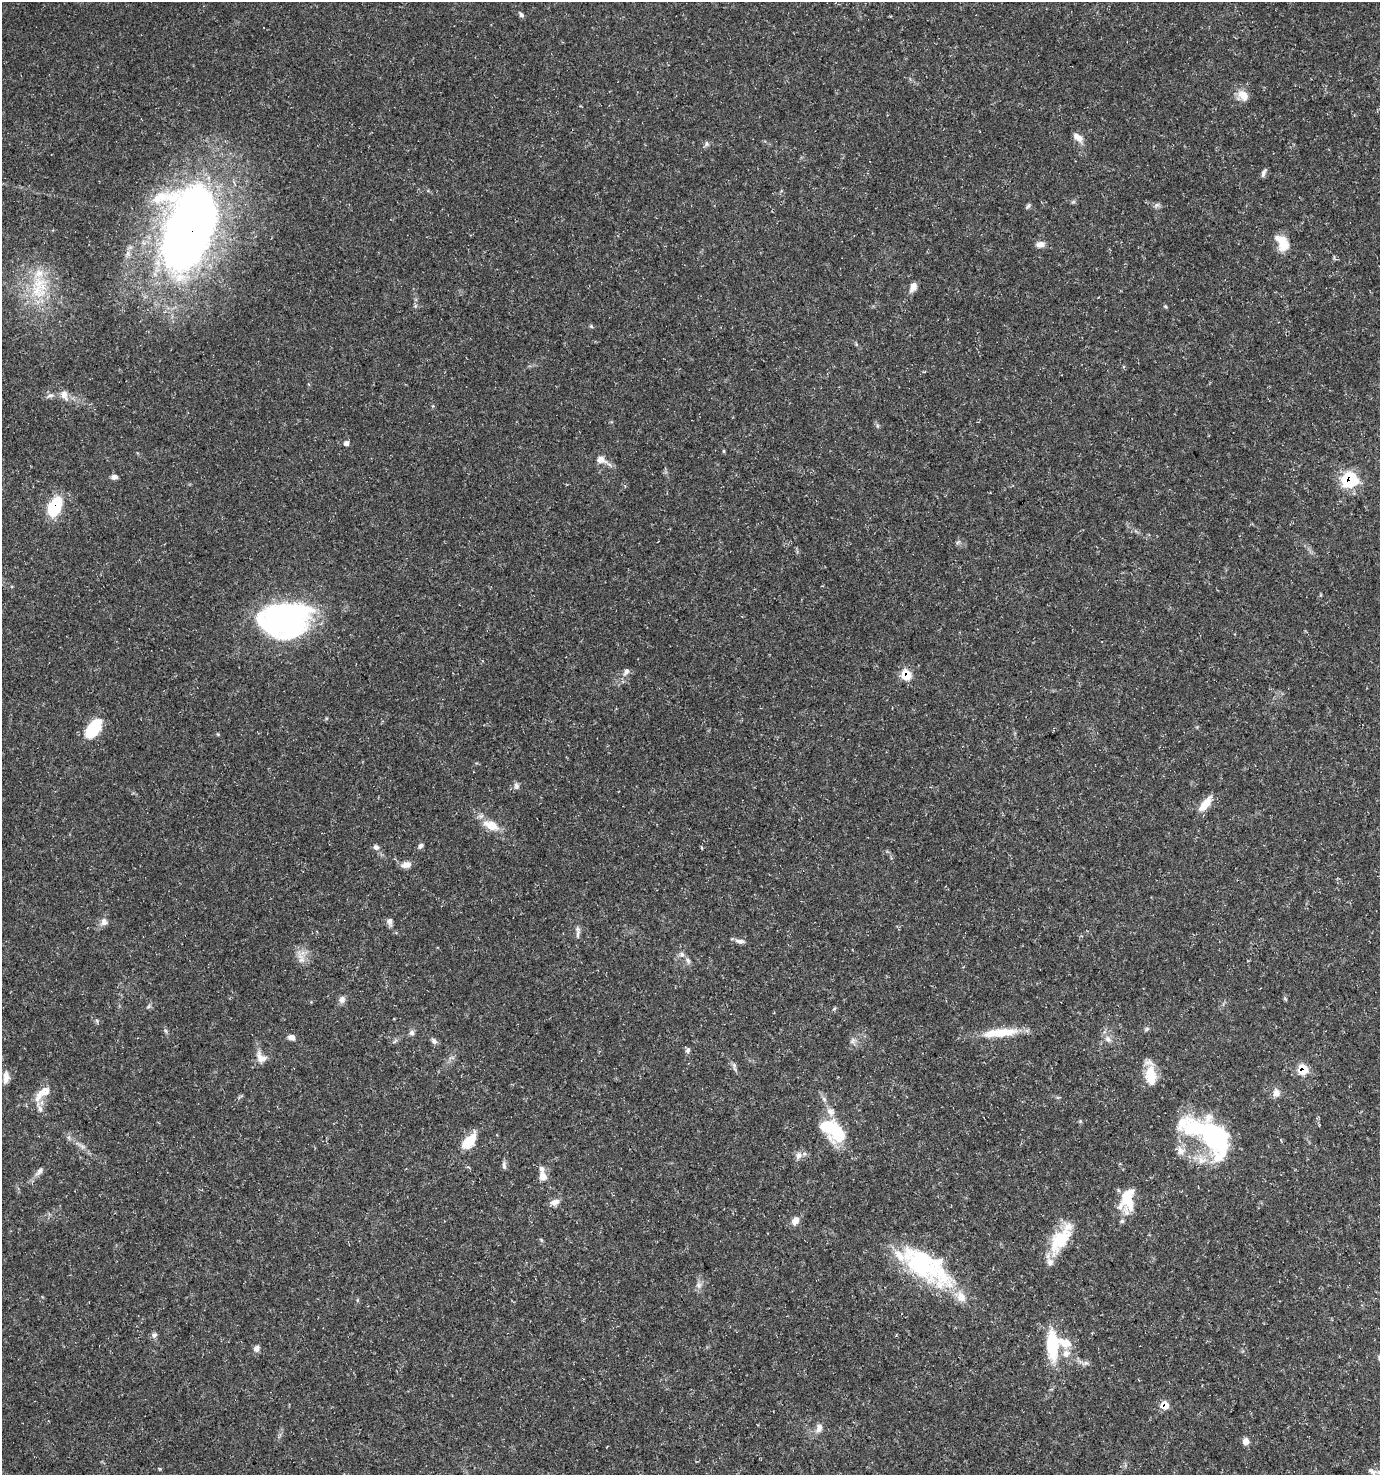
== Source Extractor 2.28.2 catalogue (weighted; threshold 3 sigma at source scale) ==
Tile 6 of 4 x 4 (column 2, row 2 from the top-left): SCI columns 1498-2875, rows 2953-4425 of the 5813 x 5899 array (HDU 1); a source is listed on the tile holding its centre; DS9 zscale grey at full resolution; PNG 1382 x 1477 px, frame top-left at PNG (2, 2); no overlay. Shown black and unused: <1% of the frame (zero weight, under 3 of 5 exposures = <1% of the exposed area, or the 3 px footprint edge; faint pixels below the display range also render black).
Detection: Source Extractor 2.28.2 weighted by HDU 2 'WHT'; one run over the whole footprint, this tile lists its part. Background 0.0272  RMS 0.0025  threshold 0.0114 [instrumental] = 3 sigma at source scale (4.5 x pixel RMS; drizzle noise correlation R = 1.50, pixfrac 1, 0.0396/0.0396 arcsec/px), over >= 5 px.
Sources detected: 102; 8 inside a brighter object's white glare — not listed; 9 inside a brighter listed object's ellipse — not listed separately; the other 85 listed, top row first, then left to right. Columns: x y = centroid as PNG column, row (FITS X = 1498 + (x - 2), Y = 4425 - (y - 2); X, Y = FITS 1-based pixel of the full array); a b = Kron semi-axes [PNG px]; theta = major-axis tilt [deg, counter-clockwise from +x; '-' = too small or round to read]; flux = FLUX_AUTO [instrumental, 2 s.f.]
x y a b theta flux
521 15 7 5 -40 0.59
1243 95 16 11 -48 2.7
1078 137 12 7 -39 2
706 144 8 4 -82 0.48
1264 173 11 5 66 0.74
1073 202 7 4 18 0.39
1156 205 8 4 45 0.58
1028 206 9 4 51 0.47
189 230 87 51 74 190
1283 243 18 11 -80 4.5
1040 244 11 7 8 1.5
913 287 11 7 66 1.7
37 291 28 19 -68 11
415 306 6 4 47 0.39
1165 306 5 3 - 0.28
591 326 5 4 - 0.32
856 344 6 4 -72 0.32
64 395 16 9 -66 2
50 396 11 4 1 0.86
346 443 5 5 - 1
724 451 5 3 - 0.25
601 460 13 9 -21 2
114 477 7 5 -2 1.1
1350 480 8 7 - 37
54 507 18 10 61 15
287 620 47 40 -3 53
626 671 10 6 59 0.94
906 675 7 7 - 8.2
93 729 25 14 56 8.1
516 786 9 7 -76 0.8
1205 804 20 8 52 3.7
491 825 16 9 -26 4.6
421 846 8 6 48 0.69
376 847 8 7 - 0.86
702 848 5 3 - 0.26
406 865 13 8 8 1.7
389 921 9 6 -83 1.1
104 922 11 9 86 1.3
578 934 16 4 81 0.93
740 941 13 6 -9 1.1
682 954 8 6 -89 0.83
301 959 11 9 -80 1.8
342 999 10 8 69 1.1
1147 1029 7 5 29 0.48
166 1031 7 4 -70 0.43
412 1033 7 7 - 0.79
1000 1033 45 10 5 7.8
291 1038 8 6 -17 1.2
1108 1039 10 8 -63 1.3
853 1040 9 4 71 0.64
434 1041 9 5 -54 0.81
688 1050 7 6 - 0.71
261 1057 17 11 -45 2.1
734 1066 14 4 -80 0.73
1303 1070 7 6 - 9.4
1151 1075 23 12 -85 6.2
6 1077 15 7 83 1.8
43 1093 28 10 40 4
1276 1093 11 9 84 1.6
40 1109 9 6 -63 0.9
827 1127 26 24 -27 9.1
1198 1128 49 21 -11 21
469 1140 20 12 54 4.9
1181 1151 12 10 -75 1.9
799 1155 10 8 43 1.2
1202 1160 16 11 -9 3.3
504 1165 11 5 -85 0.7
39 1171 12 6 49 1.1
543 1176 12 10 -75 1.9
1127 1200 29 17 82 7.7
555 1202 11 8 15 1.5
795 1221 10 7 60 2.1
1060 1239 37 18 56 10
923 1257 59 17 -5 18
698 1285 9 4 -71 0.68
961 1297 17 11 -65 3.1
154 1335 8 6 51 0.77
1065 1343 20 12 -20 4.1
1052 1345 31 11 -87 13
256 1349 8 7 - 1.1
1165 1405 7 6 - 3.9
819 1428 13 8 67 1.6
1246 1441 8 7 - 1.5
160 1469 4 3 - 0.24
1372 1471 13 7 -24 1.2
Overlapping masked pixels (flux is a lower limit): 6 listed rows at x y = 189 230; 1350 480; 54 507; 906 675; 1303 1070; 1165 1405
Isophote crosses this tile's border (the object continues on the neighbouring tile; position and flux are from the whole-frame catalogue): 1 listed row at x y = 1372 1471